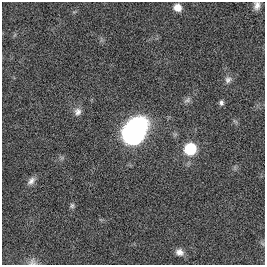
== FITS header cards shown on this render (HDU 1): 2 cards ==
NAXIS1  =                  263
NAXIS2  =                  263

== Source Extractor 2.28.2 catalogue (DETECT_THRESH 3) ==
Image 263 x 263 px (HDU 1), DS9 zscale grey, 1 PNG px = 1 image px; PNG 267 x 267 px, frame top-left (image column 1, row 263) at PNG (2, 2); no overlay
Background 0.00182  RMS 0.031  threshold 0.0921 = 3 sigma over >= 5 px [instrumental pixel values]
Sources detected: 12; all 12 listed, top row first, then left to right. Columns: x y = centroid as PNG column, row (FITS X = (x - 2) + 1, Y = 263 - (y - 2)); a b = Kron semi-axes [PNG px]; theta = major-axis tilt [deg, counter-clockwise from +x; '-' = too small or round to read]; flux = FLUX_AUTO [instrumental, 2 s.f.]
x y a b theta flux
257 5 7 5 78 9
177 7 8 7 - 21
228 79 10 9 - 8.7
187 100 11 6 38 7.2
221 103 7 6 - 5.7
78 112 10 9 - 11
134 131 23 16 62 540
190 149 8 8 - 110
31 181 12 7 50 11
72 206 7 6 - 4.5
179 252 10 8 -27 12
32 262 11 11 - 9.8
At the frame edge (FLAGS 8, measured only in part): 2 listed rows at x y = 257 5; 32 262